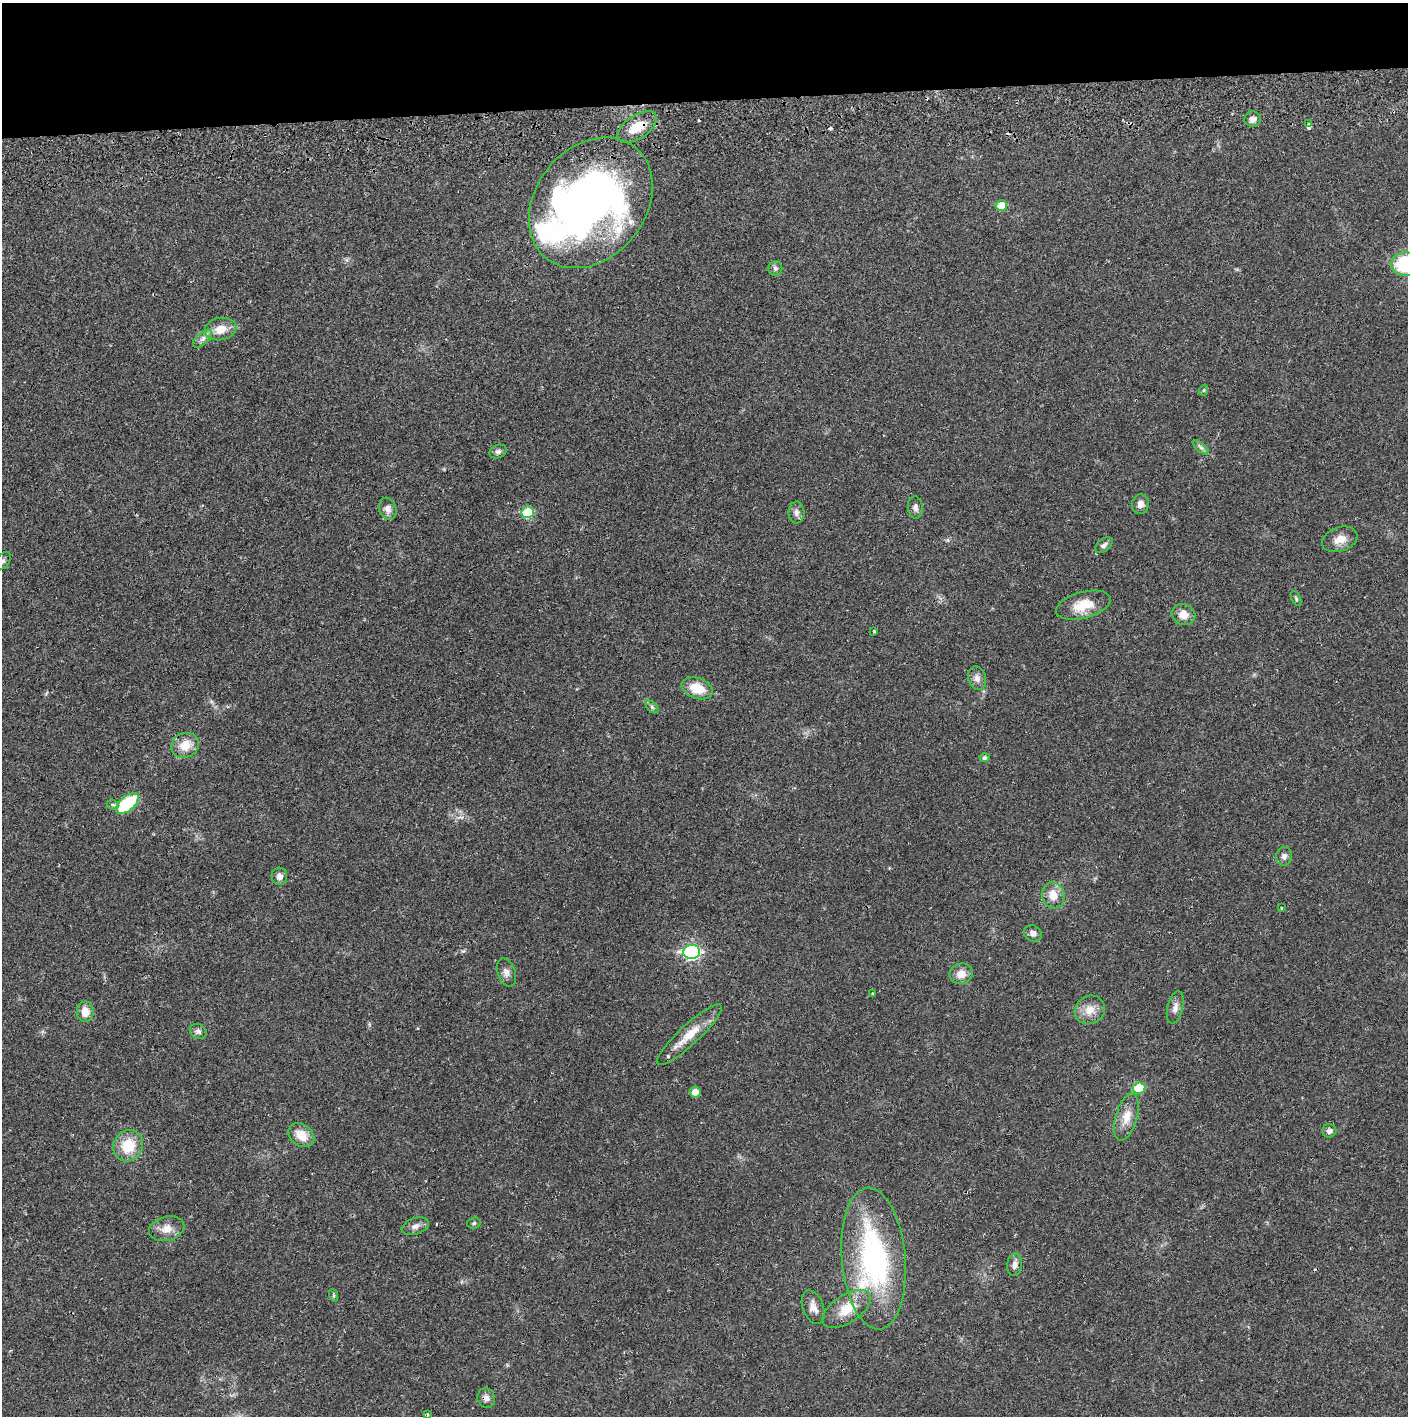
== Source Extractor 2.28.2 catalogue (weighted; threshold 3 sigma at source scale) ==
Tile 2 of 3 x 3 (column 2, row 1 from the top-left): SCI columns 1409-2814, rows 2885-4298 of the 4226 x 4357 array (HDU 1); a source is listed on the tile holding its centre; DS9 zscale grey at full resolution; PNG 1410 x 1418 px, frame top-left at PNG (2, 3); each listed source drawn as its Kron ellipse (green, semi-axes under 4 px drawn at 4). Shown black and unused: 7% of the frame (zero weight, under 2 of 3 exposures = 3% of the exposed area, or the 3 px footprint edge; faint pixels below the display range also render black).
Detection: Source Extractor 2.28.2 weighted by HDU 2 'WHT'; one run over the whole footprint, this tile lists its part. Background 0.0213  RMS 0.0035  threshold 0.0156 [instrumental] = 3 sigma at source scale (4.5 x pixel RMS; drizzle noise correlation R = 1.50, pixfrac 1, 0.05/0.05 arcsec/px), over >= 5 px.
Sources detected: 70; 2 inside a brighter object's white glare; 5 cosmic-ray / hot-pixel residue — neither listed nor drawn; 2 inside a brighter listed object's ellipse — not listed separately; the other 61 listed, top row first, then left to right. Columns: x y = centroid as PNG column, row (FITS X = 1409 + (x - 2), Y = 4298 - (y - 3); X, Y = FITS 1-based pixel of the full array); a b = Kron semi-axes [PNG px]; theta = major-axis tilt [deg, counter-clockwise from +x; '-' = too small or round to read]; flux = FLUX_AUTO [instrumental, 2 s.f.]
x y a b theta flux
1253 119 8 7 - 1.7
1309 124 4 3 - 2
637 127 22 11 33 7.6
591 203 71 55 51 170
1001 206 6 5 - 6.7
1406 264 14 12 0 24
775 268 7 7 - 1
221 329 16 11 11 4.8
203 339 11 6 41 1.6
1204 390 6 3 71 0.4
1200 447 10 4 -41 0.92
498 451 9 6 21 1.1
1140 504 10 8 77 1.9
915 507 11 7 -85 1.4
388 509 11 8 -72 2.1
528 512 6 5 - 15
796 512 11 8 -90 1.5
1340 539 18 12 19 4
1104 545 10 6 40 1.1
3 561 10 6 52 1.1
1296 598 8 4 -65 0.56
1083 605 28 13 15 7.7
1183 615 12 10 -21 3.6
874 631 3 3 - 0.47
977 678 12 9 -73 2
697 688 16 10 -18 7.6
652 707 7 4 -45 0.69
185 745 14 12 26 5.6
985 758 5 4 - 0.91
127 803 14 7 41 22
112 805 6 5 - 0.88
1284 856 9 8 - 1.4
279 876 9 8 - 1.9
1053 895 13 11 -75 4.6
1282 908 3 3 - 0.36
1033 933 9 8 - 1.6
692 952 8 7 - 65
506 972 14 9 -71 2
961 974 12 10 15 3.3
873 994 3 3 - 0.68
1175 1008 16 7 76 2.1
1090 1010 15 14 - 4.4
85 1012 10 8 88 3.8
198 1031 9 7 -33 1.2
689 1035 43 10 43 7.4
1139 1088 6 5 - 12
695 1092 5 5 - 3
1126 1117 24 11 73 5
1329 1131 7 7 - 1.2
301 1135 14 10 -37 5.3
128 1146 16 14 57 9.6
474 1223 6 5 - 0.55
415 1226 14 8 19 1.8
167 1229 18 12 14 3.9
874 1259 71 32 -85 72
1015 1265 11 7 83 1.9
333 1295 7 4 -71 0.49
813 1307 17 10 -69 2.7
847 1309 27 14 33 8.3
486 1398 10 8 -65 1.7
427 1415 3 3 - 0.88
Overlapping masked pixels (flux is a lower limit): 2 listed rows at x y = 1309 124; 637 127
Isophote crosses this tile's border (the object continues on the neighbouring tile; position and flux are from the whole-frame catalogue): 2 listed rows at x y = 1406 264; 3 561